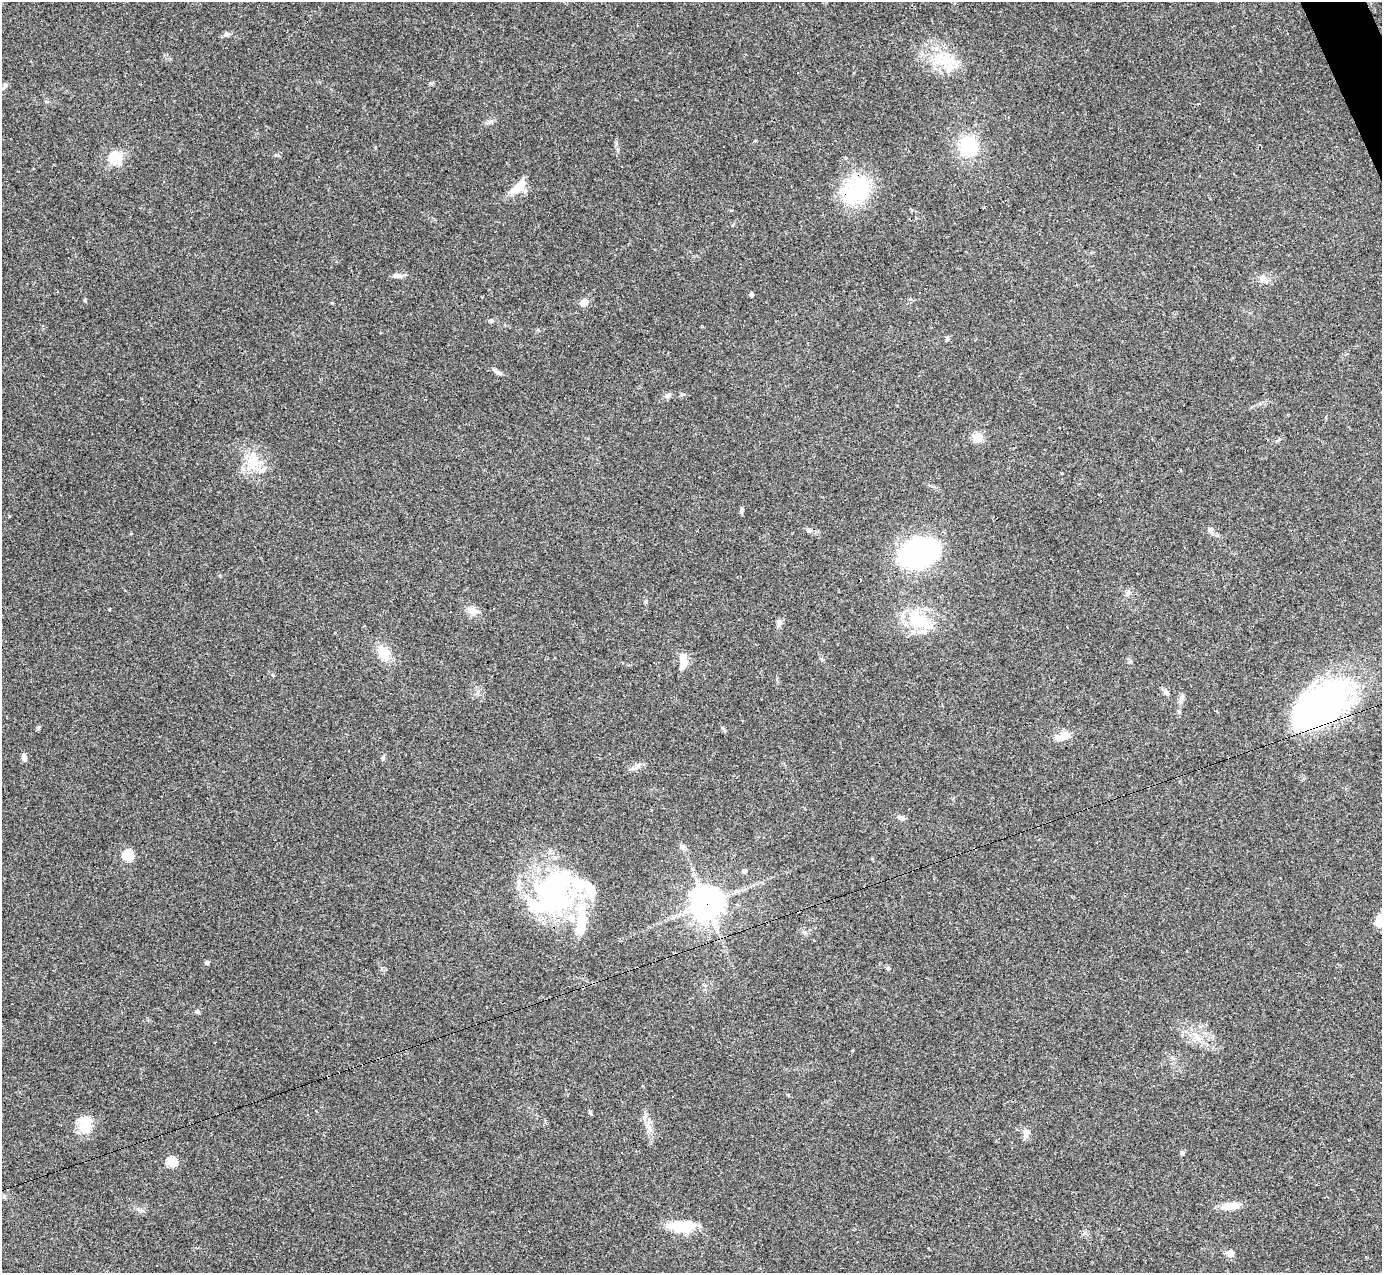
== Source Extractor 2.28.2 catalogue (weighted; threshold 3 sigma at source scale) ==
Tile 10 of 4 x 4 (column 2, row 3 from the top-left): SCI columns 1381-2760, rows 1548-2818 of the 5521 x 5507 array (HDU 1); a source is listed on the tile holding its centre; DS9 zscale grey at full resolution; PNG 1384 x 1275 px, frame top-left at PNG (2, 2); no overlay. Shown black and unused: <1% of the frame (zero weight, under 3 of 4 exposures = <1% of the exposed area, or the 3 px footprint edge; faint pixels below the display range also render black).
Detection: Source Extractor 2.28.2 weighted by HDU 2 'WHT'; one run over the whole footprint, this tile lists its part. Background 0.0844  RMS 0.0057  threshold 0.0257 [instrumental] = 3 sigma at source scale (4.5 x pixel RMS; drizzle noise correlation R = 1.50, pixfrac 1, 0.05/0.05 arcsec/px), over >= 5 px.
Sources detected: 84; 3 inside a brighter object's white glare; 14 cosmic-ray / hot-pixel residue — not listed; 6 inside a brighter listed object's ellipse — not listed separately; the other 61 listed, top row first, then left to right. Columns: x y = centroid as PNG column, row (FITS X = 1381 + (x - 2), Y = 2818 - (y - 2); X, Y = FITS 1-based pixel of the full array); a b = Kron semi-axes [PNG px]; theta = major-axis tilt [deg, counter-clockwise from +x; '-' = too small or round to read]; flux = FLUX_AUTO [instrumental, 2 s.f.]
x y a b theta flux
226 34 8 4 53 1.1
945 61 29 20 -14 20
490 121 10 5 18 1.8
968 146 18 16 -73 29
375 147 5 3 - 0.46
115 158 16 15 - 12
164 181 3 3 - 0.59
518 187 23 10 44 9.4
857 190 25 20 44 52
658 203 3 2 - 0.4
397 276 14 6 -1 2.9
1263 278 11 8 -10 3.1
751 294 4 3 - 1.9
85 301 5 4 - 0.66
584 302 10 8 38 3.8
491 321 7 5 -15 1
947 339 6 4 74 1
497 372 16 5 -33 2.1
668 396 9 7 43 2
977 437 10 9 - 7
253 461 27 16 76 15
742 510 9 5 85 1.1
808 530 7 6 - 1.3
1210 530 7 6 - 2.1
792 533 2 2 - 0.44
919 553 31 20 20 130
1128 593 10 5 63 1.7
646 601 5 5 - 0.78
110 609 3 2 - 0.59
472 610 16 9 -10 4.4
919 620 35 15 -31 24
779 622 9 6 -72 1.8
383 653 16 12 -57 11
683 660 18 10 89 6.3
1166 692 9 6 -44 1.9
1180 700 14 5 70 2.3
1319 706 65 35 34 170
39 727 6 4 19 0.69
723 728 8 3 -45 0.8
1063 736 23 9 21 6.4
24 757 7 5 -75 2.8
635 768 18 6 26 2.8
901 818 9 5 -24 2.2
682 846 8 6 -45 1.7
128 856 5 5 - 38
744 871 5 4 - 2.2
555 889 58 46 -45 99
707 904 11 11 - 780
207 963 6 5 - 0.97
888 968 5 5 - 0.84
198 1012 6 4 -71 0.77
1197 1038 13 7 -32 4.4
672 1097 3 3 - 0.78
84 1124 22 13 89 12
648 1126 9 6 84 2.6
1026 1133 14 7 57 2.9
1182 1153 6 5 - 0.97
171 1162 5 5 - 35
1230 1206 17 8 9 9
681 1226 31 13 0 17
1230 1253 8 8 - 3.2
Overlapping masked pixels (flux is a lower limit): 3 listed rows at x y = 857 190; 1319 706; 707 904
Unlisted compact peaks at least as high as the median listed source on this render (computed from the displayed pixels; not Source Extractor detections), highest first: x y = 383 758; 590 1112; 431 83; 332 303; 138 1209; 616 144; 275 155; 273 675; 683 394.